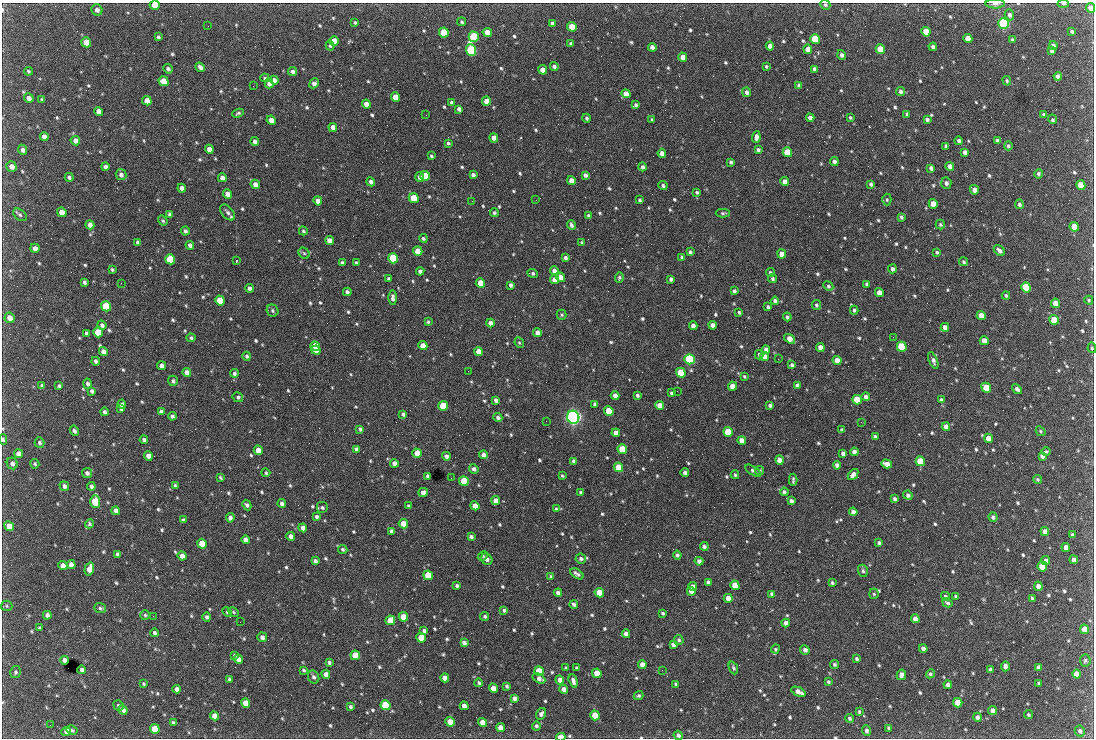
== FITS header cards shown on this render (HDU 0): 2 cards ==
NAXIS1  =                 1092 /fastest changing axis
NAXIS2  =                  736 /next to fastest changing axis

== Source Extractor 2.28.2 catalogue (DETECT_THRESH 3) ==
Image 1092 x 736 px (HDU 0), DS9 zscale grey, 1 PNG px = 1 image px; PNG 1096 x 740 px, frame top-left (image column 1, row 736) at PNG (2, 3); each listed source drawn as its Kron ellipse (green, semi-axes under 4 px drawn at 4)
Background 2200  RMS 43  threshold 129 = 3 sigma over >= 5 px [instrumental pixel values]
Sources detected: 789; of the 789, the 500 brightest by FLUX_AUTO listed and drawn (289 fainter detections omitted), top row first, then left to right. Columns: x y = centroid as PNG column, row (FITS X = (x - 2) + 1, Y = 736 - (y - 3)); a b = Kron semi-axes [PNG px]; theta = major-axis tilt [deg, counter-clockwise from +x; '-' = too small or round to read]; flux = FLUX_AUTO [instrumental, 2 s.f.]
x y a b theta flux
995 4 10 4 -1 7.8e+03
1063 4 5 3 - 5.9e+03
155 5 5 4 - 4.2e+04
825 5 5 5 - 6.3e+03
1091 8 5 4 - 2.9e+04
97 10 6 5 - 1.1e+04
1009 15 5 4 - 8.7e+03
462 22 4 4 - 4.9e+03
355 23 4 3 - 4.8e+03
552 23 4 3 - 8.7e+03
1003 23 5 5 - 6.5e+05
208 26 2 2 - 4.6e+03
572 27 5 4 - 5.3e+04
1072 31 4 3 - 5.4e+03
487 32 4 4 - 3.3e+04
926 32 5 4 - 5.0e+04
444 33 5 4 - 1.4e+05
158 37 4 3 - 5.8e+03
474 37 5 5 - 2.4e+05
815 39 5 4 - 1.8e+05
968 39 5 4 - 5.2e+04
1012 40 4 3 - 5.3e+03
334 41 5 4 - 4.1e+04
86 42 5 5 - 7.0e+04
571 44 4 3 - 5.0e+03
330 46 5 3 - 4.6e+03
770 46 4 4 - 1.8e+04
1053 46 4 4 - 1.1e+04
652 47 4 4 - 1.4e+04
933 47 4 4 - 9.1e+03
808 49 5 4 - 2.3e+04
880 49 5 4 - 8.2e+04
471 50 6 5 - 4.9e+05
1052 51 4 3 - 7.8e+03
842 55 5 4 - 9.5e+03
683 57 4 4 - 2.8e+04
766 66 3 3 - 4.1e+03
200 67 5 4 - 9.7e+03
554 67 4 4 - 8.0e+03
168 69 5 4 - 7.2e+03
815 69 4 3 - 9.3e+03
543 70 5 4 - 3.7e+04
28 71 4 3 - 4.1e+03
292 72 4 4 - 1.0e+04
1058 76 4 4 - 1.0e+04
265 78 4 3 - 4.5e+03
274 80 4 4 - 1.7e+04
163 81 5 4 - 5.5e+04
1007 81 5 4 - 4.4e+03
314 83 5 4 - 1.2e+04
269 84 5 4 - 1.2e+04
799 85 4 3 - 8.9e+03
253 86 2 2 - 1.9e+04
901 91 4 4 - 8.0e+03
747 92 4 4 - 9.3e+03
626 94 5 4 - 2.7e+04
395 97 5 4 - 4.5e+04
29 98 5 4 - 1.3e+04
42 100 4 3 - 5.3e+03
147 101 5 4 - 3.5e+04
486 101 5 4 - 3.1e+04
452 103 4 4 - 1.0e+04
366 104 4 4 - 2.4e+04
636 105 4 4 - 6.4e+03
459 109 4 4 - 1.0e+04
99 111 5 4 - 1.9e+04
238 113 6 3 24 5.1e+03
907 114 4 3 - 6.0e+03
1043 114 3 3 - 4.1e+03
426 115 2 2 - 6.0e+03
850 117 3 3 - 4.4e+03
587 118 4 4 - 5.4e+03
810 118 4 4 - 1.4e+04
927 119 4 3 - 7.7e+03
1052 119 5 3 - 6.2e+03
271 120 5 4 - 2.4e+04
652 120 3 3 - 5.9e+03
333 127 4 4 - 2.0e+04
44 136 4 4 - 1.3e+04
756 137 6 4 85 1.3e+04
494 138 4 4 - 2.5e+04
75 141 5 4 - 1.6e+04
959 141 4 3 - 8.4e+03
997 141 4 3 - 6.4e+03
255 142 4 4 - 1.1e+04
448 143 4 3 - 4.8e+03
946 146 4 4 - 6.8e+03
1008 146 4 4 - 6.3e+03
209 149 4 4 - 1.8e+04
23 150 5 4 - 1.1e+04
758 150 4 3 - 6.7e+03
787 152 5 4 - 1.3e+05
965 152 4 4 - 1.2e+04
662 153 4 4 - 1.7e+04
431 156 3 3 - 5.1e+03
731 162 4 3 - 5.3e+03
834 162 4 4 - 1.2e+04
11 166 5 5 - 1.9e+04
950 166 4 4 - 2.1e+04
105 167 4 4 - 9.5e+03
642 167 4 4 - 7.1e+03
931 168 4 4 - 9.3e+03
1038 174 5 4 - 6.4e+03
121 175 6 5 - 1.1e+04
473 175 4 3 - 9.5e+03
585 175 4 3 - 9.1e+03
425 176 5 5 - 1.4e+05
69 177 4 3 - 6.9e+03
420 177 5 4 - 1.1e+04
222 178 4 4 - 1.6e+04
571 181 4 4 - 2.9e+04
371 182 4 4 - 1.1e+04
785 182 4 4 - 2.9e+04
946 183 6 5 - 8.4e+03
255 184 5 4 - 1.7e+04
871 184 4 3 - 5.8e+03
663 185 5 4 - 6.1e+03
1081 185 5 4 - 8.9e+04
182 188 4 4 - 1.5e+04
974 190 5 4 - 2.4e+04
697 192 4 3 - 4.5e+03
227 194 5 4 - 2.0e+04
414 198 5 4 - 1.3e+05
536 200 3 2 - 4.2e+03
640 200 4 3 - 4.7e+03
887 200 6 4 -90 4.3e+03
318 201 4 4 - 2.1e+04
472 201 2 2 - 6.1e+03
933 204 5 4 - 4.9e+04
1019 204 5 4 - 7.4e+03
62 212 5 4 - 2.9e+04
228 213 9 5 -48 1.0e+04
494 213 4 4 - 6.2e+03
723 213 7 4 1 5.1e+03
170 214 4 3 - 8.6e+03
20 215 8 5 -37 6.2e+03
589 216 4 3 - 7.0e+03
901 217 4 3 - 5.7e+03
163 221 5 4 - 4.3e+03
940 224 5 4 - 4.9e+03
90 225 5 4 - 1.7e+04
571 225 5 3 - 7.2e+03
1074 227 5 4 - 6.9e+04
185 231 4 3 - 8.0e+03
303 231 4 4 - 4.6e+03
423 238 4 4 - 5.4e+03
329 240 5 4 - 1.8e+04
138 242 4 3 - 7.7e+03
582 243 4 3 - 5.6e+03
190 245 4 4 - 1.1e+04
35 248 5 4 - 1.6e+04
418 251 5 4 - 5.0e+04
999 251 6 4 -45 1.3e+04
690 252 4 3 - 5.8e+03
937 252 3 3 - 4.4e+03
304 253 6 5 - 5.6e+03
782 254 5 4 - 3.6e+04
682 257 4 3 - 7.3e+03
393 258 5 4 - 2.3e+05
565 258 4 4 - 7.8e+03
170 259 5 5 - 1.8e+05
236 261 3 2 - 1.1e+05
964 262 4 4 - 5.6e+03
342 263 4 3 - 5.4e+03
356 263 3 3 - 4.3e+03
892 269 4 4 - 9.0e+03
112 270 3 3 - 4.9e+03
420 271 4 4 - 1.1e+04
554 271 4 4 - 1.4e+04
770 272 5 4 - 5.2e+03
532 273 5 4 - 6.1e+03
561 277 5 4 - 2.4e+04
619 278 5 4 - 5.7e+03
388 279 4 3 - 6.7e+03
671 279 4 4 - 8.5e+03
772 279 5 4 - 5.6e+03
554 280 4 4 - 2.3e+04
84 282 4 3 - 6.7e+03
121 283 2 2 - 9.2e+03
480 283 5 4 - 7.4e+04
867 284 4 4 - 9.5e+03
511 285 4 3 - 7.8e+03
828 286 5 4 - 5.1e+03
1026 287 5 4 - 2.3e+05
250 288 4 4 - 1.1e+04
734 291 4 3 - 6.1e+03
347 292 4 4 - 8.3e+03
879 293 4 4 - 2.3e+04
1006 295 4 3 - 5.1e+03
393 298 7 4 -89 1.1e+04
220 300 5 4 - 8.0e+04
1089 300 4 4 - 4.4e+03
775 301 4 4 - 9.3e+03
1055 303 5 4 - 3.8e+04
816 305 5 4 - 5.5e+03
106 306 5 5 - 2.7e+05
768 307 4 3 - 6.6e+03
854 310 4 4 - 5.9e+03
273 311 6 5 - 6.1e+03
739 312 3 3 - 4.9e+03
562 315 5 5 - 4.3e+03
981 315 4 4 - 3.0e+04
787 317 4 4 - 6.1e+03
10 318 5 5 - 2.5e+04
1054 320 5 4 - 8.2e+04
428 322 4 3 - 4.1e+03
490 323 4 4 - 1.5e+04
102 325 5 4 - 7.4e+03
713 325 4 4 - 1.3e+04
693 326 4 4 - 1.4e+04
945 327 4 4 - 2.1e+04
98 332 5 4 - 9.8e+04
87 333 4 4 - 9.2e+03
537 333 4 4 - 1.7e+04
893 337 2 2 - 1.5e+04
191 338 4 4 - 5.2e+03
790 339 6 4 -36 3.2e+04
984 341 4 4 - 3.1e+04
519 343 5 4 - 4.1e+03
315 346 5 4 - 6.1e+04
423 346 4 4 - 3.4e+04
820 347 4 4 - 2.1e+04
902 347 5 4 - 2.4e+05
1092 348 5 4 - 4.2e+03
316 350 5 4 - 7.0e+04
766 350 4 4 - 1.3e+04
103 351 4 4 - 1.3e+04
479 351 5 4 - 4.0e+04
759 355 5 4 - 6.4e+03
247 356 4 4 - 6.4e+03
764 356 5 4 - 2.4e+04
689 359 5 5 - 5.6e+05
778 359 2 2 - 1.1e+04
837 360 4 4 - 2.9e+04
933 360 9 4 -66 1.2e+04
96 361 4 3 - 8.4e+03
792 365 4 4 - 7.2e+03
162 366 4 4 - 1.5e+04
468 371 2 2 - 5.7e+03
187 372 4 4 - 1.8e+04
234 373 4 4 - 7.4e+03
681 373 5 4 - 1.5e+05
744 376 4 3 - 4.1e+03
173 381 5 5 - 6.6e+03
87 384 5 4 - 8.1e+03
42 385 4 3 - 5.4e+03
797 385 4 4 - 9.6e+03
59 386 4 3 - 6.6e+03
732 386 4 4 - 3.3e+04
986 388 5 4 - 8.7e+04
1017 389 5 3 - 1.0e+04
92 391 4 3 - 7.8e+03
677 391 2 2 - 5.9e+03
671 393 4 3 - 4.7e+03
637 395 3 3 - 6.8e+03
615 396 4 4 - 2.1e+04
238 397 5 5 - 6.6e+03
866 397 4 4 - 1.1e+04
496 400 4 3 - 9.5e+03
857 400 5 4 - 8.4e+04
941 400 4 4 - 5.8e+03
122 404 5 4 - 1.1e+04
595 404 4 4 - 8.4e+03
660 405 4 4 - 2.9e+04
770 405 4 4 - 7.9e+03
443 406 5 4 - 1.1e+05
121 409 4 3 - 5.3e+03
609 411 5 4 - 9.6e+04
105 412 4 3 - 8.8e+03
161 412 4 4 - 9.8e+03
403 414 4 4 - 6.7e+03
172 416 4 4 - 7.2e+03
498 417 4 4 - 7.9e+03
573 417 6 6 - 1.3e+06
546 421 2 2 - 6.8e+03
861 422 2 2 - 7.5e+03
946 427 4 4 - 1.9e+04
360 429 4 3 - 5.4e+03
842 430 4 4 - 7.8e+03
74 431 5 4 - 8.4e+03
1041 431 5 4 - 4.2e+03
728 432 5 4 - 1.4e+05
616 433 4 4 - 2.5e+04
875 436 4 3 - 5.5e+03
988 438 4 4 - 3.9e+04
3 439 5 4 - 6.2e+03
144 440 4 3 - 8.5e+03
742 440 4 4 - 3.1e+04
39 443 5 4 - 7.0e+03
356 449 4 3 - 9.5e+03
622 449 5 4 - 1.1e+05
258 450 5 4 - 3.9e+04
1046 451 5 4 - 6.2e+03
854 452 4 4 - 1.4e+04
18 453 5 4 - 1.8e+04
417 453 5 4 - 5.2e+04
843 453 4 4 - 1.2e+04
483 455 4 4 - 1.8e+04
148 456 5 4 - 2.3e+04
446 456 4 4 - 1.2e+04
1042 456 4 4 - 1.2e+04
779 460 5 4 - 2.7e+04
574 461 4 4 - 9.6e+03
920 461 5 4 - 1.4e+05
12 463 6 5 - 1.1e+04
394 463 4 4 - 1.6e+04
35 464 5 4 - 5.3e+03
887 464 5 4 - 2.2e+04
837 465 4 4 - 1.2e+04
618 467 5 4 - 8.3e+04
474 469 5 4 - 9.8e+03
760 470 4 4 - 4.1e+03
753 471 9 4 -32 6.8e+03
87 473 5 5 - 9.1e+03
266 473 4 3 - 4.7e+03
685 473 4 4 - 1.0e+04
735 475 4 3 - 4.5e+03
853 475 6 4 50 1.5e+04
428 476 4 4 - 1.1e+04
562 476 3 3 - 4.2e+03
220 478 4 3 - 4.1e+03
451 478 2 2 - 5.0e+03
1037 479 5 4 - 4.9e+03
793 480 6 3 87 5.4e+03
464 481 5 4 - 1.6e+05
64 486 5 4 - 9.8e+03
91 486 4 3 - 8.2e+03
175 486 3 3 - 4.8e+03
423 492 5 4 - 1.6e+04
581 492 4 3 - 6.3e+03
784 492 4 4 - 7.3e+03
908 495 5 4 - 8.8e+03
894 499 4 3 - 6.6e+03
496 501 4 4 - 2.8e+04
791 501 4 3 - 8.5e+03
95 502 6 5 - 1.5e+05
282 504 4 4 - 1.1e+04
247 505 5 4 - 7.6e+03
408 506 3 3 - 4.1e+03
475 506 4 4 - 2.8e+04
322 507 6 6 - 7.0e+03
556 509 4 3 - 5.1e+03
116 511 4 4 - 1.3e+04
853 512 4 4 - 1.2e+04
316 517 4 4 - 6.9e+03
993 517 5 4 - 7.2e+03
230 518 4 4 - 1.1e+04
183 520 4 3 - 6.8e+03
89 524 4 4 - 5.0e+03
403 524 5 4 - 4.2e+04
9 526 5 4 - 4.0e+04
303 528 4 4 - 1.8e+04
392 531 4 4 - 1.1e+04
1045 531 4 4 - 1.6e+04
1072 535 4 3 - 4.6e+03
291 536 4 4 - 1.4e+04
471 537 4 3 - 7.7e+03
245 540 4 4 - 1.6e+04
879 543 3 3 - 6.1e+03
202 544 5 4 - 7.6e+04
704 546 4 4 - 8.0e+03
1066 547 4 4 - 1.9e+04
343 549 5 4 - 5.7e+03
118 554 4 3 - 8.6e+03
677 555 4 4 - 7.0e+03
182 556 4 4 - 2.1e+04
483 556 5 4 - 4.7e+03
487 559 6 5 - 1.1e+04
581 559 5 5 - 8.0e+03
1074 560 4 4 - 1.6e+04
315 561 4 3 - 8.7e+03
699 561 4 4 - 1.2e+04
1046 561 4 4 - 9.8e+03
71 565 5 4 - 2.1e+04
63 566 5 4 - 2.4e+04
1042 566 5 4 - 1.1e+05
89 569 6 4 73 2.6e+04
863 571 6 5 - 6.8e+03
577 574 7 4 -33 8.7e+03
428 575 5 4 - 1.1e+05
551 576 4 4 - 4.4e+03
708 582 4 4 - 8.7e+03
832 583 4 3 - 5.4e+03
735 585 5 4 - 5.7e+04
457 586 3 3 - 5.8e+03
1038 586 4 4 - 2.2e+04
693 587 4 4 - 1.7e+04
691 591 4 4 - 1.9e+04
558 593 4 4 - 1.2e+04
599 593 5 4 - 6.9e+04
772 594 4 4 - 1.0e+04
874 594 5 4 - 4.4e+03
945 596 4 4 - 6.2e+03
956 597 4 3 - 7.3e+03
728 598 4 4 - 2.1e+04
1032 598 3 3 - 5.0e+03
947 603 5 4 - 6.5e+03
574 604 4 3 - 8.1e+03
6 606 6 5 - 4.1e+03
100 608 6 4 -19 6.1e+03
504 610 4 3 - 5.5e+03
227 612 5 4 - 5.3e+03
233 612 6 4 -29 4.3e+03
663 613 4 3 - 5.3e+03
47 615 4 4 - 1.2e+04
145 615 5 5 - 5.0e+03
153 616 2 2 - 1.0e+04
485 616 4 4 - 6.0e+03
207 617 5 4 - 7.4e+03
403 617 5 4 - 5.3e+04
915 619 4 4 - 1.8e+04
390 620 5 5 - 4.8e+04
240 622 2 2 - 4.7e+03
786 623 4 4 - 1.7e+04
39 628 4 3 - 4.7e+03
1084 629 5 4 - 4.2e+04
424 631 4 3 - 8.4e+03
154 633 4 3 - 7.6e+03
626 634 4 4 - 1.7e+04
262 637 5 4 - 1.0e+04
421 638 5 4 - 8.7e+04
679 640 5 4 - 5.5e+03
464 642 4 4 - 1.1e+04
673 644 4 4 - 9.9e+03
923 648 4 4 - 1.1e+04
775 649 4 4 - 5.2e+03
805 650 5 4 - 1.0e+04
235 655 3 3 - 4.8e+03
355 655 5 4 - 7.6e+04
856 658 4 3 - 5.5e+03
238 659 5 4 - 1.8e+04
65 660 4 4 - 1.3e+04
1085 660 6 5 - 5.7e+03
329 662 4 3 - 7.2e+03
642 664 4 4 - 2.1e+04
835 664 5 4 - 5.7e+03
1005 666 5 4 - 9.9e+03
1039 667 4 4 - 1.3e+04
566 668 3 3 - 4.2e+03
577 668 3 3 - 4.7e+03
733 668 7 4 -66 5.5e+03
82 670 4 4 - 9.1e+03
303 670 4 3 - 4.5e+03
662 670 2 2 - 6.3e+03
991 670 4 4 - 9.2e+03
539 671 5 4 - 9.7e+04
15 672 6 5 - 5.6e+03
597 673 5 4 - 5.2e+04
326 674 4 4 - 1.6e+04
930 674 4 4 - 4.9e+03
1076 674 5 4 - 2.5e+04
901 675 5 4 - 1.1e+04
314 677 7 5 -63 8.9e+03
445 678 4 4 - 2.7e+04
539 678 7 4 -28 1.3e+04
229 679 4 3 - 5.2e+03
560 680 4 4 - 1.9e+04
573 681 7 4 -74 1.3e+04
828 682 3 3 - 4.8e+03
479 683 4 3 - 5.5e+03
1039 683 4 3 - 6.3e+03
144 684 4 3 - 4.3e+03
676 684 4 3 - 6.2e+03
948 685 4 4 - 1.1e+04
507 686 4 3 - 5.1e+03
493 688 5 4 - 3.8e+04
177 689 4 4 - 1.2e+04
564 689 4 4 - 1.9e+04
798 692 7 4 -24 2.0e+04
639 696 5 4 - 5.3e+03
514 698 4 4 - 1.2e+04
245 703 5 4 - 3.5e+04
958 703 5 4 - 6.8e+04
118 705 5 4 - 6.3e+03
386 705 5 5 - 2.8e+05
464 706 4 4 - 1.8e+04
350 707 3 3 - 6.2e+03
123 710 5 4 - 1.3e+04
992 710 4 4 - 1.5e+04
859 712 4 3 - 4.9e+03
541 714 6 4 58 1.0e+04
595 715 5 4 - 7.7e+04
1028 715 4 3 - 4.9e+03
214 716 5 4 - 2.6e+04
977 717 4 4 - 9.5e+03
850 718 4 4 - 5.7e+03
173 722 3 3 - 4.8e+03
450 722 5 4 - 4.4e+04
483 723 5 4 - 3.8e+04
50 725 2 2 - 4.3e+03
536 726 4 4 - 5.8e+03
500 727 4 4 - 2.6e+04
889 728 4 3 - 6.8e+03
155 729 5 4 - 8.2e+04
72 730 6 4 -27 5.2e+03
866 731 5 4 - 8.1e+03
1080 731 5 5 - 8.6e+03
66 732 5 4 - 3.2e+04
678 735 5 4 - 7.9e+03
561 737 4 3 - 7.7e+04
At the frame edge (FLAGS 8, measured only in part): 8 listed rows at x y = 995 4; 1063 4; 155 5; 825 5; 1091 8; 1092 348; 3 439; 561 737
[289 fainter detections neither listed nor drawn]